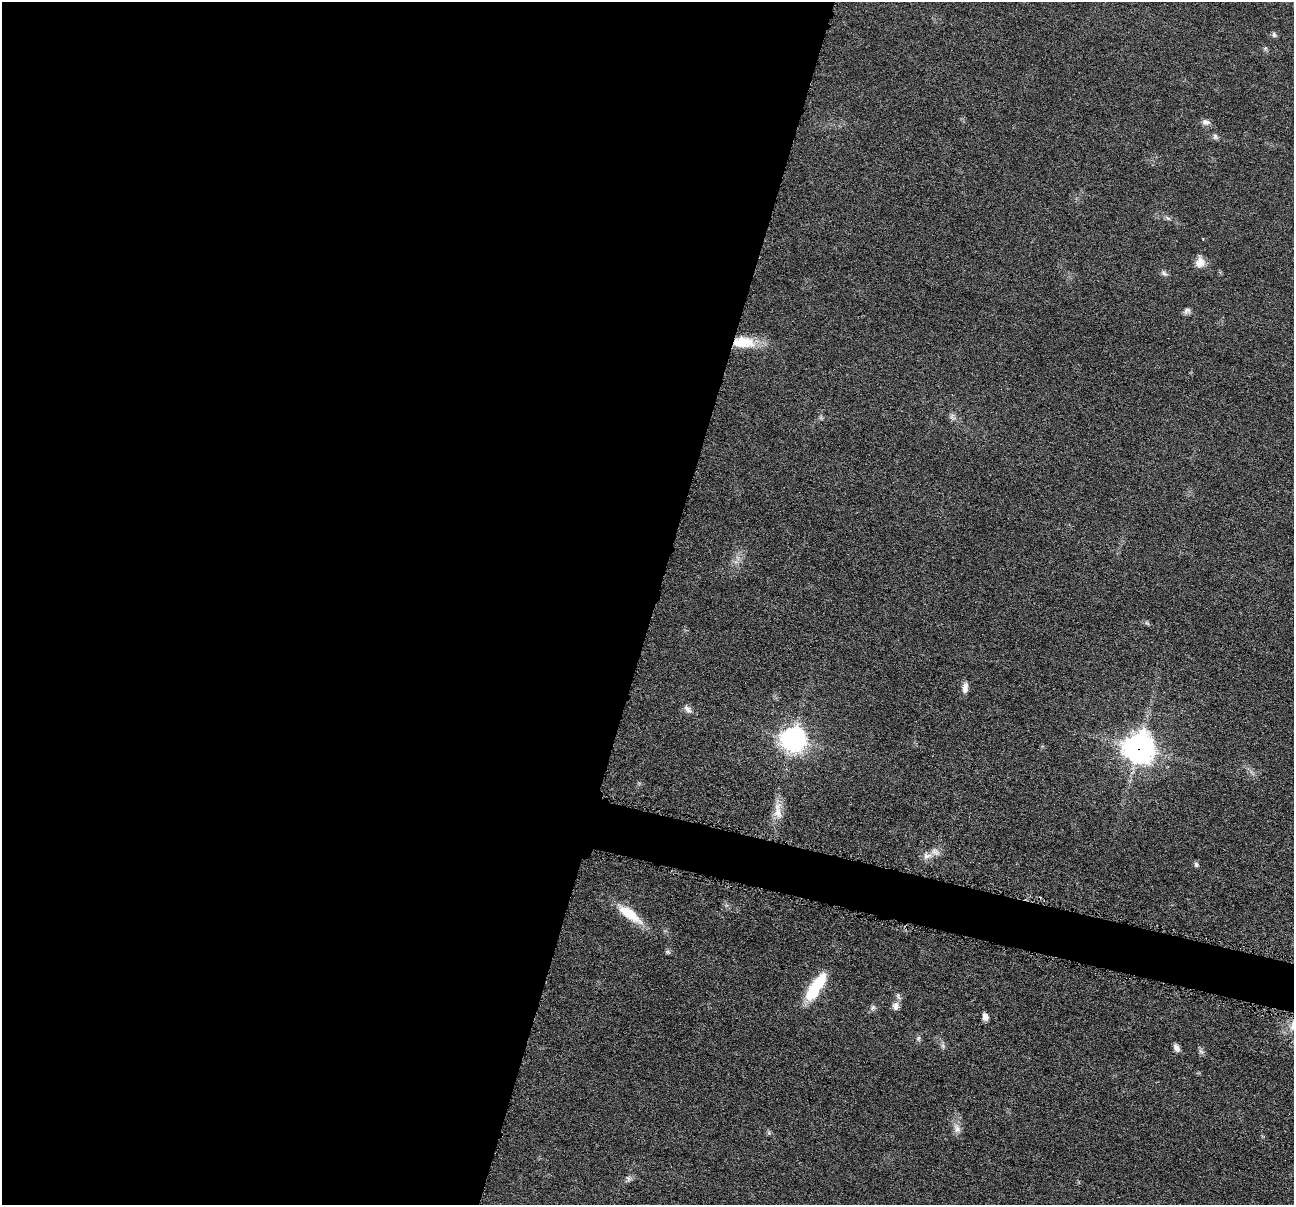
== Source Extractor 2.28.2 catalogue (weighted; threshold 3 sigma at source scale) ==
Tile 5 of 4 x 4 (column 1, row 2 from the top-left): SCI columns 8-1299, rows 2664-3866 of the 5181 x 5200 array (HDU 1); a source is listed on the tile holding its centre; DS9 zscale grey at full resolution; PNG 1296 x 1207 px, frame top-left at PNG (2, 2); no overlay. Shown black and unused: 53% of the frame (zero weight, under 4 of 8 exposures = <1% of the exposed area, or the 3 px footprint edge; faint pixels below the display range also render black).
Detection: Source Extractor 2.28.2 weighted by HDU 2 'WHT'; one run over the whole footprint, this tile lists its part. Background 0.0363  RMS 0.0033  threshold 0.0133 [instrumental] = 3 sigma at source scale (4.09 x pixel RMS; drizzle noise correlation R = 1.36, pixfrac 0.8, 0.05/0.05 arcsec/px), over >= 5 px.
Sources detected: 30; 1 cosmic-ray / hot-pixel residue — not listed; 1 inside a brighter listed object's ellipse — not listed separately; the other 28 listed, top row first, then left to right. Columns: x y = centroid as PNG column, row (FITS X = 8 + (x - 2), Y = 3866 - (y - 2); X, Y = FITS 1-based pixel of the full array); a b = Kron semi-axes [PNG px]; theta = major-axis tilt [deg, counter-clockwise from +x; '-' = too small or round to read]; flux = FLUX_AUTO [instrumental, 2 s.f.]
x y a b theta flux
1274 35 8 5 -75 0.64
1206 122 12 7 -9 1.3
1215 136 8 6 88 0.76
1168 218 7 4 -19 0.55
1200 262 13 12 - 2.6
1164 273 9 5 -31 0.8
1187 311 10 6 38 0.96
743 342 27 13 -2 9.3
952 417 9 4 85 0.73
965 688 14 7 81 1.7
687 709 12 6 -50 1.3
793 739 11 11 - 91
1139 747 13 13 - 170
778 811 28 10 -85 4
927 856 12 7 23 1.7
1196 864 7 5 -58 0.64
630 914 37 12 -35 7.8
668 952 7 4 -18 0.53
815 987 35 11 56 13
895 1006 11 9 76 1.7
873 1007 8 5 59 0.73
985 1017 9 6 -70 1.4
918 1038 6 5 - 0.61
943 1046 7 5 -46 0.67
1177 1048 9 6 -62 1.4
1201 1051 8 5 -31 0.73
957 1128 14 8 -69 2
628 1178 9 6 -84 0.78
Overlapping masked pixels (flux is a lower limit): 2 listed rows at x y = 743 342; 1139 747